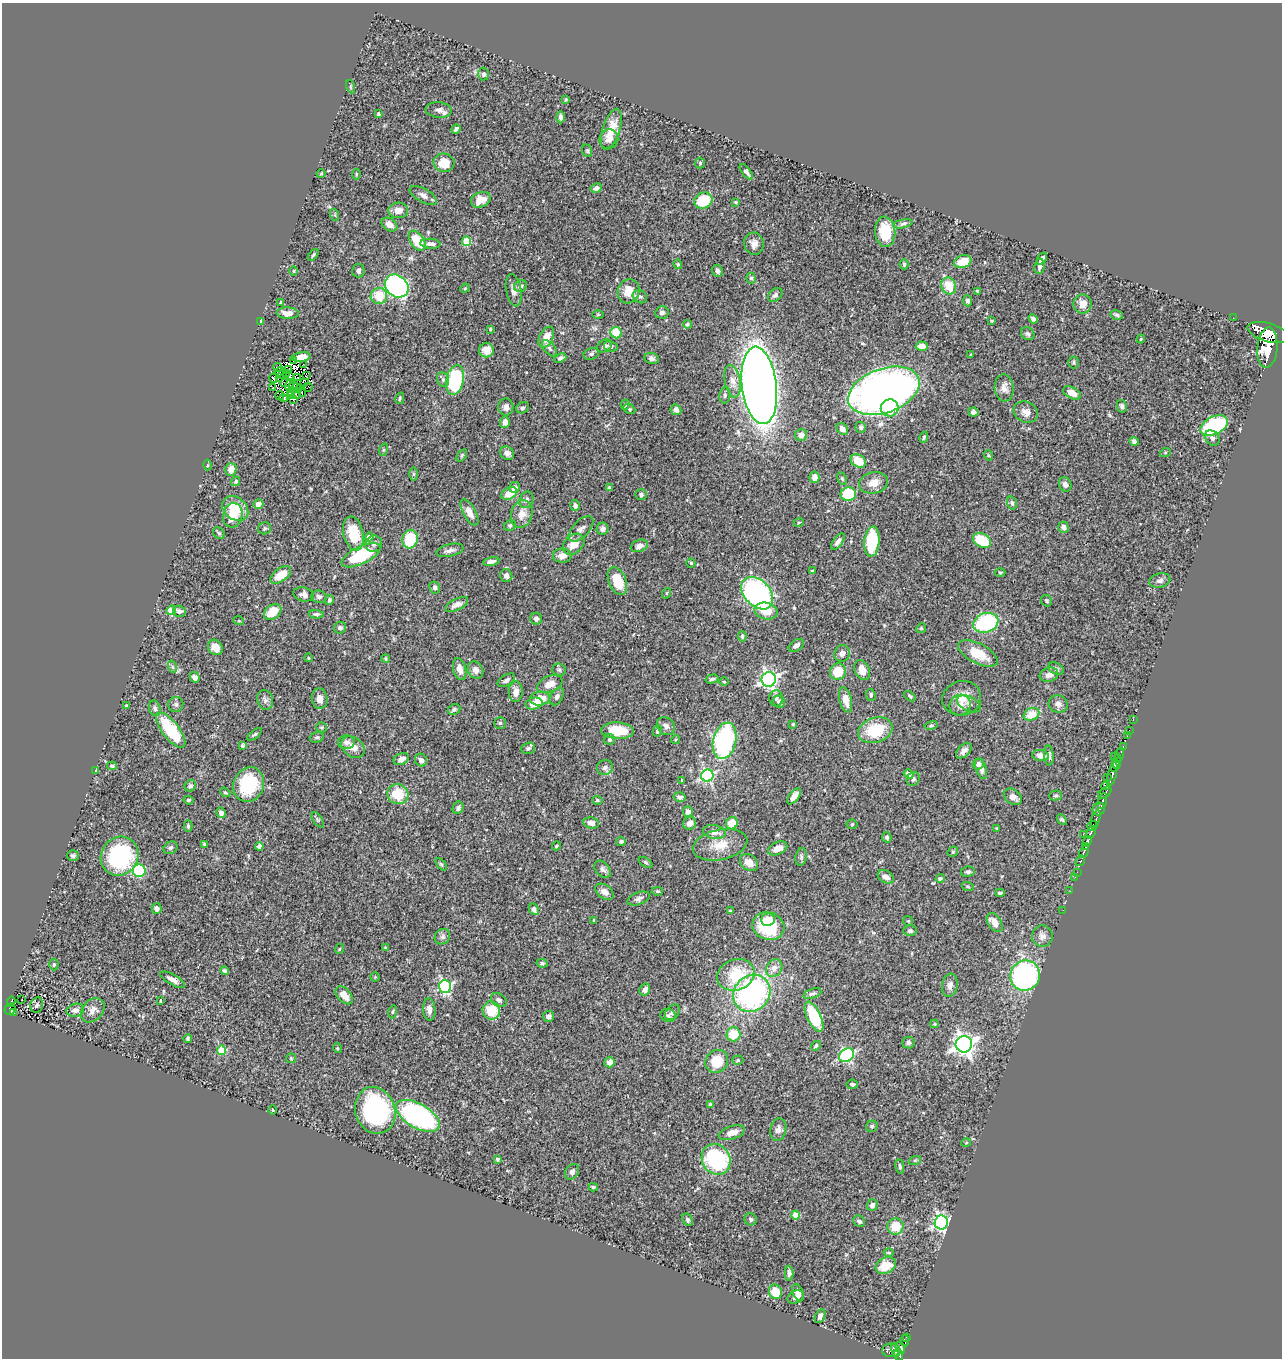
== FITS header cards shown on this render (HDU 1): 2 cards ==
NAXIS1  =                 1280
NAXIS2  =                 1356

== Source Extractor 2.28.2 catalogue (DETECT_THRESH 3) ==
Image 1280 x 1356 px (HDU 1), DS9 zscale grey, 1 PNG px = 1 image px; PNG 1284 x 1360 px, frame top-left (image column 1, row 1356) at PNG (2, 3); each listed source drawn as its Kron ellipse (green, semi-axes under 4 px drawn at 4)
Background 0.445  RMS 0.024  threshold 0.0706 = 3 sigma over >= 5 px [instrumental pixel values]
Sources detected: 444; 4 with non-positive FLUX_AUTO (blend fragments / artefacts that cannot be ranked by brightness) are neither listed nor drawn; the other 440 listed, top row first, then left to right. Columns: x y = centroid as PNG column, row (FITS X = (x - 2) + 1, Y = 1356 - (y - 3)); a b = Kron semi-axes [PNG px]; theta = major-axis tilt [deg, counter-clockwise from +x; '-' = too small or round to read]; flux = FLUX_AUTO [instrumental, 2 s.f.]
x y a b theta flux
484 74 6 5 - 3.2
351 87 7 4 -71 1.7
566 99 4 4 - 1.7
439 110 13 7 -6 7.5
378 114 3 3 - 2
561 117 6 4 -89 4.9
456 129 5 3 - 3.9
611 129 21 8 72 27
609 139 10 9 - 9.8
587 151 6 4 -69 2.2
444 163 10 9 - 28
700 163 5 5 - 2.2
746 172 9 4 -53 5.4
321 174 4 3 - 1.4
356 174 5 4 - 2
596 188 6 4 28 6.3
423 195 15 6 -30 8.1
481 200 10 7 23 19
703 200 9 8 - 54
735 202 3 3 - 1.7
398 210 10 7 3 13
335 215 6 4 -72 2.1
903 224 10 4 13 3.5
389 225 8 6 -32 11
885 232 15 10 -84 36
417 241 11 6 -55 46
466 241 4 4 - 61
430 244 10 5 -3 6.2
754 244 11 10 - 9.9
313 255 7 3 51 2.2
1042 259 7 4 54 5.4
963 262 9 6 18 28
678 264 5 4 - 1.8
904 264 5 4 - 2.4
1039 266 7 5 79 4.1
294 271 5 3 - 1.3
358 271 7 6 - 4.4
717 271 6 5 - 5.6
751 278 5 5 - 3.1
397 286 13 10 -41 450
521 286 7 5 28 5.6
949 286 8 7 - 28
465 288 5 4 - 1.5
514 290 16 7 -80 10
629 291 12 10 72 20
977 291 3 3 - 1.5
775 295 8 5 40 4.3
379 296 8 8 - 33
640 297 8 6 -35 3.9
967 301 5 5 - 4.2
280 302 4 3 - 1.3
1083 304 9 9 - 13
662 312 6 6 - 6.1
288 313 11 6 -4 10
598 314 5 3 - 1.4
1117 315 6 4 -15 2.8
1233 318 2 2 - 5
1033 319 5 4 - 4
261 321 4 3 - 3.1
992 321 4 3 - 1.6
687 324 4 4 - 2.4
490 329 3 2 - 1.4
1268 332 21 9 -16 2000
616 333 6 5 - 42
1028 334 7 6 - 3.5
546 337 11 6 64 18
1141 339 4 3 - 1.5
605 346 8 6 33 4.8
611 346 7 5 -11 4.3
922 346 6 5 - 15
549 348 10 5 -49 3.9
1267 348 20 10 85 2800
486 350 7 7 - 12
591 354 8 5 21 4
971 355 3 2 - 1.7
301 357 9 5 9 13
560 358 6 4 22 4.4
652 358 7 5 -12 4.2
294 360 3 2 - 1.5
1074 362 6 5 - 3
303 364 4 2 - 1.5
277 367 4 2 - 1.1
289 369 3 3 - 2.1
280 372 5 3 - 0.98
286 373 3 2 - 2.1
283 375 2 2 - 0.15
306 376 3 2 - 1.5
280 377 2 2 - 0.82
289 377 3 2 - 0.19
274 378 5 2 - 2.2
298 378 3 2 - 1.7
443 380 7 6 - 4.6
455 380 15 8 79 130
733 381 16 8 -80 14
305 382 3 3 - 2.4
286 383 5 3 - 3.9
289 385 5 3 - 1.7
759 385 39 17 -83 1900
293 386 5 3 - 2
308 387 5 2 - 1.9
273 388 3 2 - 0.14
297 388 5 2 - 0.89
1004 388 14 9 -86 10
291 391 4 2 - 1.6
884 391 37 22 20 1200
302 392 5 3 - 0.11
296 393 5 3 - 0.87
1072 393 9 5 -28 15
291 395 4 2 - 1.1
725 395 8 5 81 4
279 396 4 2 - 5.4
283 398 4 2 - 5
400 398 6 4 74 2.4
294 399 4 3 - 3.4
625 405 5 4 - 2.3
1122 406 6 5 - 4.3
506 407 8 7 - 7.3
522 408 7 5 28 3
890 408 9 8 - 39
629 409 6 4 -24 2.1
676 410 5 5 - 6.5
973 412 5 4 - 5
1026 412 12 10 -28 11
505 422 6 5 - 9.3
1214 426 15 9 25 130
861 427 5 5 - 3.5
842 429 6 5 - 8.8
801 435 6 6 - 9.6
924 437 6 3 72 1.9
1212 438 8 6 -49 4.5
1134 441 4 4 - 4.3
383 450 6 4 71 2.2
507 453 7 6 - 6.6
1165 453 5 3 - 1.8
462 455 7 3 55 1.9
988 455 5 3 - 1.4
858 461 8 6 -31 32
207 465 5 3 - 1.2
231 469 6 5 - 14
413 474 6 4 -90 2.7
814 477 6 5 - 9.7
842 479 6 4 -63 2.2
236 481 5 4 - 2.4
874 483 14 10 13 16
1065 484 7 6 - 5
514 487 6 5 - 6.2
610 488 4 3 - 3.8
509 493 8 5 26 23
641 494 6 5 - 3.7
848 494 7 7 - 80
526 500 8 6 66 4.4
1012 503 6 5 - 3.5
258 504 5 5 - 11
575 505 5 4 - 4.8
235 508 14 11 -39 45
469 512 14 6 -61 14
522 514 14 10 72 16
233 515 12 9 76 30
799 522 5 3 - 1.5
510 525 6 5 - 3.1
1063 527 5 5 - 5.6
264 528 6 5 - 2.7
581 529 16 8 47 9
603 529 6 6 - 6
219 533 6 5 - 2.4
353 533 17 10 -77 49
369 537 4 4 - 11
410 539 9 8 - 60
982 540 10 6 -30 52
838 542 9 4 52 6.8
872 542 15 7 85 88
374 544 8 8 - 6.3
574 544 12 9 40 20
639 546 9 6 20 7.9
450 550 14 6 13 6.8
361 555 21 8 26 97
562 556 9 7 1 11
491 561 8 4 10 5.7
691 563 4 4 - 2.3
812 571 3 3 - 2
1000 572 5 3 - 1.7
281 575 12 6 36 26
506 576 6 6 - 6
617 581 14 8 -67 39
1160 581 11 7 12 5.4
434 587 6 5 - 4
667 593 5 3 - 1.4
757 593 18 13 -47 340
303 594 10 7 -14 5.6
319 597 8 6 -11 4.1
329 600 5 4 - 3.2
1047 601 6 5 - 2.3
457 604 12 5 26 9
171 610 5 4 - 36
179 611 6 5 - 5
766 611 12 8 -13 25
273 612 9 7 34 26
316 614 7 4 -3 3.5
536 619 6 6 - 5.5
239 621 5 3 - 1.4
986 623 13 9 20 130
340 628 6 5 - 4.4
921 628 5 4 - 1.9
742 636 5 4 - 2.7
796 645 8 5 37 7.1
215 647 8 7 - 16
842 653 8 7 - 6.6
978 653 22 9 -27 38
309 658 4 3 - 1.2
386 659 4 4 - 1.9
173 667 6 4 -70 2.7
460 669 11 6 -76 11
1056 669 8 5 -26 4.1
475 670 9 7 -62 9.8
559 670 7 6 - 3.6
862 670 10 7 -66 17
838 672 8 8 - 38
1049 675 9 7 19 9.3
195 677 5 5 - 6.6
712 679 6 3 16 2.8
769 679 7 7 - 510
506 680 10 5 31 4.7
724 682 4 3 - 1.5
550 684 13 8 23 17
516 692 10 7 87 12
871 695 6 4 -83 3.4
910 696 6 3 -38 2.1
557 697 9 6 60 5.4
776 698 8 6 89 5.2
962 698 19 17 14 26
320 699 10 8 -84 12
540 699 10 6 5 27
265 700 10 8 -76 6.2
846 700 13 6 -76 16
779 702 6 6 - 4
534 703 8 6 11 17
176 704 7 7 - 4.2
969 704 13 7 -26 6.9
1058 704 9 8 - 7.1
960 705 11 10 - 11
126 706 3 3 - 2
155 708 8 5 -71 4
454 709 6 5 - 4
1031 714 8 6 28 30
1133 719 3 2 - 15
500 723 6 5 - 2.5
793 724 3 3 - 1.9
931 725 7 4 13 2.3
666 726 10 8 -47 6.9
322 727 5 5 - 2.2
171 730 21 8 -52 90
875 730 18 12 18 62
1129 730 2 2 - 6.2
617 731 16 8 -3 49
657 731 6 4 73 3
255 734 8 3 40 3
1127 736 2 2 - 5.1
317 737 7 5 16 2.9
609 740 5 5 - 2.6
675 740 4 3 - 1.5
725 741 18 11 76 280
346 742 8 7 - 6
242 745 4 3 - 2.9
1123 746 3 2 - 19
353 747 13 9 -38 14
528 748 7 5 19 3.7
964 751 9 5 45 6.8
1119 754 7 3 71 83
1040 755 8 5 -7 11
1049 755 10 4 -88 5.1
1115 756 3 2 - 27
401 759 8 5 26 8.2
421 760 7 6 - 5.5
1117 761 8 3 84 160
978 764 6 5 - 5.8
112 766 5 4 - 3
1115 766 6 3 63 180
605 768 8 7 - 6.4
981 769 10 5 -71 8.1
95 771 3 2 - 2.2
909 774 5 4 - 6.2
1112 774 13 3 76 330
707 776 6 6 - 260
1107 778 2 2 - 17
913 779 7 6 - 4.2
682 780 3 3 - 1
249 784 18 15 70 86
190 786 6 5 - 3.2
1105 786 4 2 - 39
225 792 5 3 - 2.1
1105 793 8 4 40 240
398 794 11 10 - 42
794 796 9 5 52 10
1056 796 6 5 - 2.5
680 797 6 4 -16 5.1
1013 797 10 7 -35 11
188 800 5 4 - 3
597 800 5 4 - 2.3
1102 801 8 3 73 170
458 808 6 5 - 4.1
1099 809 6 6 - 180
688 812 5 5 - 6
221 813 5 5 - 6.8
1062 819 6 4 -47 2.4
1096 819 9 4 75 280
318 820 8 4 -56 2.7
591 823 8 5 -9 8.1
690 823 6 6 - 8.2
732 823 6 5 - 27
852 824 5 5 - 2
188 826 6 4 -89 2.8
1092 826 5 4 - 420
997 828 3 3 - 1.6
714 832 11 7 -11 13
1091 832 6 3 64 130
1083 834 2 2 - 5.8
887 837 5 4 - 2.9
621 841 5 4 - 3.2
1087 841 5 3 - 230
204 844 4 3 - 2.1
720 845 27 15 12 31
259 846 4 4 - 4.4
556 846 4 3 - 2.1
1086 846 3 3 - 140
170 848 7 6 - 3.3
778 848 10 6 23 14
953 852 5 4 - 2
1084 852 6 3 66 190
73 856 6 5 - 3.2
120 856 20 18 57 170
801 857 9 5 81 3.5
1080 861 6 3 54 94
645 862 7 4 -31 2.4
749 863 10 7 -36 17
441 864 7 3 -54 2.3
603 869 10 6 -50 5.5
139 871 6 6 - 99
968 872 7 5 11 4.1
1077 872 2 2 - 4.5
886 877 8 6 -31 9.2
1075 877 2 2 - 6.9
940 878 4 4 - 2.6
968 887 6 4 -20 2.1
657 891 5 4 - 2.2
1070 891 2 2 - 3.6
604 892 10 7 -36 9.2
1000 893 4 3 - 2.8
639 898 12 6 20 6.2
157 909 5 5 - 5
534 909 6 4 -64 7.9
1063 910 2 2 - 2.8
731 911 3 3 - 2.2
594 920 3 2 - 1.4
768 920 7 6 - 15
908 921 5 5 - 1.7
995 922 10 6 -57 14
768 926 16 14 -17 87
910 931 7 5 0 3.5
1042 936 10 10 - 8.5
442 937 8 7 - 4.8
385 947 3 3 - 1.3
339 949 5 3 - 1.4
542 963 6 4 -10 2.6
54 965 6 4 88 2.7
774 968 9 7 55 11
225 970 4 4 - 2.7
736 975 19 15 21 57
1025 976 15 14 - 260
375 977 4 4 - 1.5
173 980 14 5 -30 7.9
950 985 11 7 80 8.7
445 986 6 6 - 260
645 990 6 5 - 7.9
752 993 19 17 45 310
812 994 9 4 20 4
344 995 10 6 -48 14
22 1000 2 2 - 1.3
499 1000 8 6 -31 4.5
161 1001 4 2 - 1.5
11 1002 5 3 - 21
37 1005 8 6 78 3
10 1009 6 5 - 79
429 1009 11 6 -86 7.5
75 1010 9 6 13 7.5
93 1010 14 10 48 11
491 1010 9 8 - 38
393 1012 6 3 80 1.9
672 1012 9 6 48 5.5
13 1013 3 3 - 13
668 1015 8 6 -20 3.9
548 1016 5 5 - 5.1
814 1017 16 7 -65 82
934 1024 4 4 - 1.8
733 1034 7 7 - 36
188 1038 4 3 - 2.1
908 1043 6 5 - 4
964 1044 8 8 - 1000
816 1046 5 4 - 2.5
337 1048 5 3 - 1.8
222 1050 5 4 - 66
847 1055 8 6 32 250
291 1058 5 5 - 1.8
738 1060 6 4 17 2.4
717 1061 12 10 45 41
610 1062 5 5 - 9
852 1084 6 5 - 3.7
710 1105 4 3 - 3.4
272 1110 4 3 - 1.1
375 1110 24 20 -71 220
418 1116 24 12 -30 340
872 1126 6 5 - 3.4
778 1130 11 8 79 8.2
732 1133 13 6 18 14
966 1143 5 3 - 1.3
497 1159 4 4 - 2.6
716 1159 16 14 -59 160
915 1160 6 4 18 2.3
900 1166 7 4 -80 2.9
572 1172 8 6 59 5
593 1187 4 4 - 2.1
872 1205 6 5 - 7.9
796 1215 4 4 - 27
751 1219 6 6 - 3.4
688 1220 6 5 - 3
859 1221 6 5 - 4.3
941 1222 7 6 - 400
895 1226 8 8 - 32
889 1253 5 3 - 1.6
886 1265 10 7 25 33
789 1273 7 4 -87 3.9
775 1292 7 6 - 29
798 1292 9 5 -67 6.8
796 1297 8 6 24 6
820 1316 7 5 64 5.1
907 1337 3 3 - 24
905 1340 6 3 -87 65
900 1348 6 4 -70 130
891 1350 9 7 0 230
895 1350 7 3 -79 150
899 1355 6 4 -71 280
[4 non-positive-flux detections neither listed nor drawn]